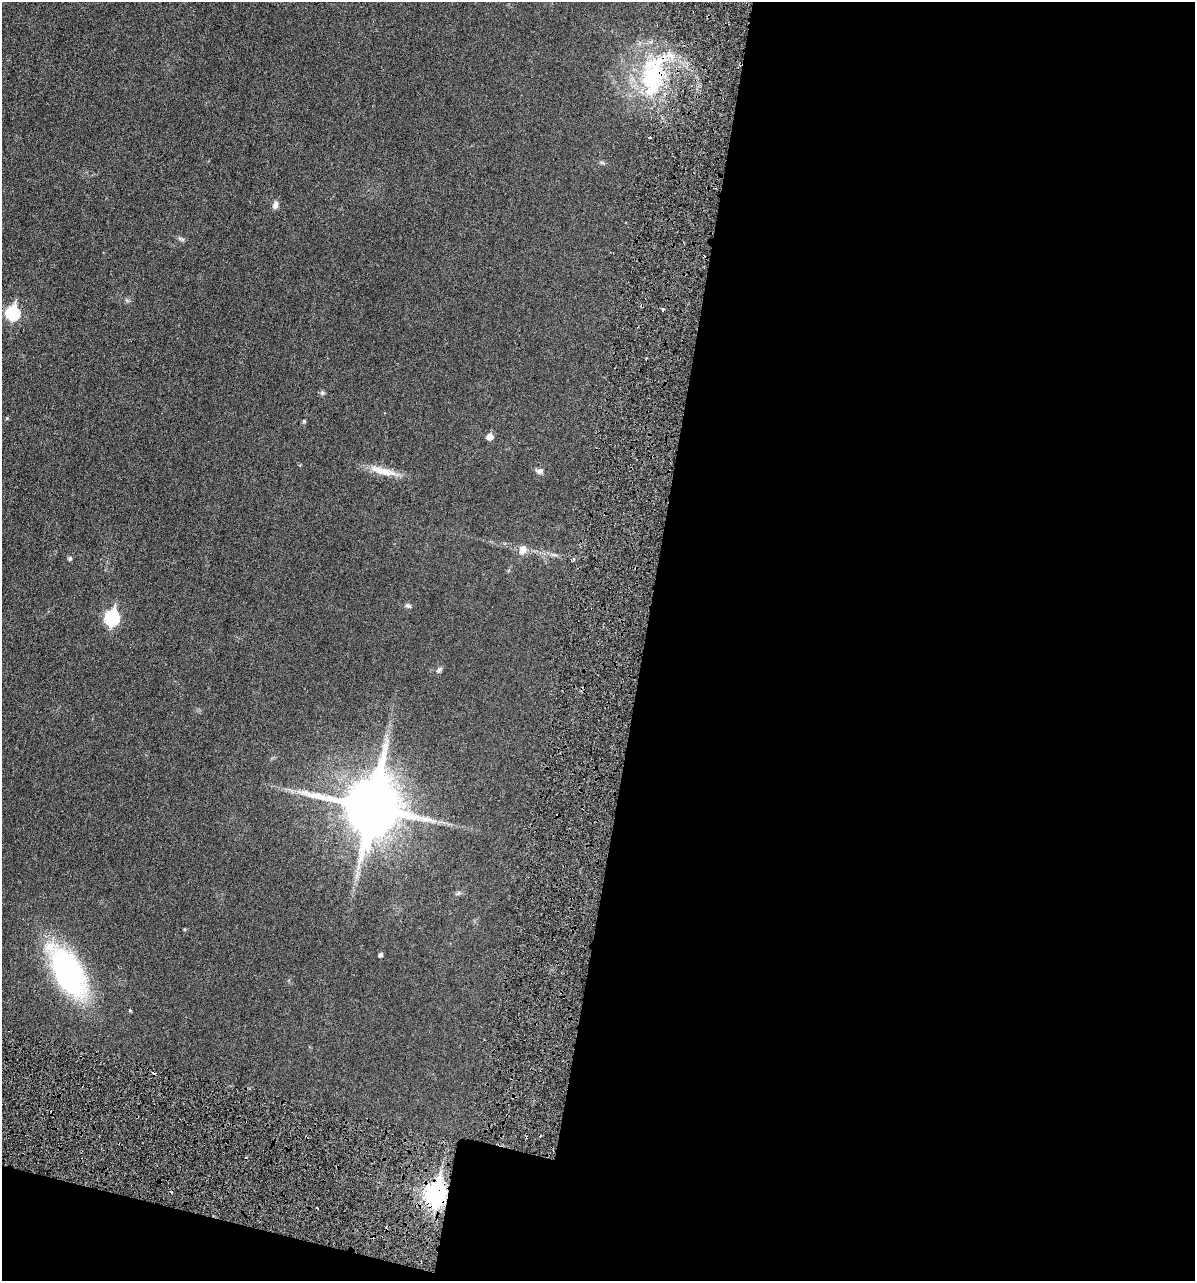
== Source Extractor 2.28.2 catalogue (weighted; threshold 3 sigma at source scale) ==
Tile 16 of 4 x 4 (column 4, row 4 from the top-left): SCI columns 3718-4910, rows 49-1327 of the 5153 x 5187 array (HDU 1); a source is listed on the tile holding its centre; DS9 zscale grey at full resolution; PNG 1197 x 1283 px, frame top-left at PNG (2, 2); no overlay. Shown black and unused: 49% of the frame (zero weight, under 3 of 6 exposures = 1% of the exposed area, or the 3 px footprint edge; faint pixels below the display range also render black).
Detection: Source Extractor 2.28.2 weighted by HDU 2 'WHT'; one run over the whole footprint, this tile lists its part. Background 0.0305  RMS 0.0046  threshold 0.0186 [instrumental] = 3 sigma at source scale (4.09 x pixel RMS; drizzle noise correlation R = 1.36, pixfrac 0.8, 0.05/0.05 arcsec/px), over >= 5 px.
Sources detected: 26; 3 cosmic-ray / hot-pixel residue — not listed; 1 inside a brighter listed object's ellipse — not listed separately; the other 22 listed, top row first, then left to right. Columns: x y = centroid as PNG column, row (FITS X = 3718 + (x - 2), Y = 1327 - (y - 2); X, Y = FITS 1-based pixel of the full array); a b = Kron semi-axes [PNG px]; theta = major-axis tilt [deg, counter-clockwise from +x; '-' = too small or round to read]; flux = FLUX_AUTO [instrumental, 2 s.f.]
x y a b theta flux
654 74 36 27 -75 36
650 137 3 3 - 0.46
275 205 10 7 66 1.6
180 238 7 4 -7 0.77
13 313 7 6 - 47
322 393 6 6 - 0.69
7 418 4 4 - 0.37
304 421 4 4 - 0.54
490 437 6 5 - 3.5
383 471 40 9 -15 6.7
539 471 10 7 -1 1.4
522 550 11 8 76 3.1
70 558 6 5 - 0.74
408 606 8 5 -36 0.78
112 618 8 7 - 52
439 670 8 5 49 0.88
371 807 18 16 78 2700
357 874 9 4 59 1.1
380 955 5 4 - 1
68 972 40 20 -61 110
130 1011 4 3 - 0.42
435 1194 10 8 77 220
Overlapping masked pixels (flux is a lower limit): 2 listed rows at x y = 654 74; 435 1194